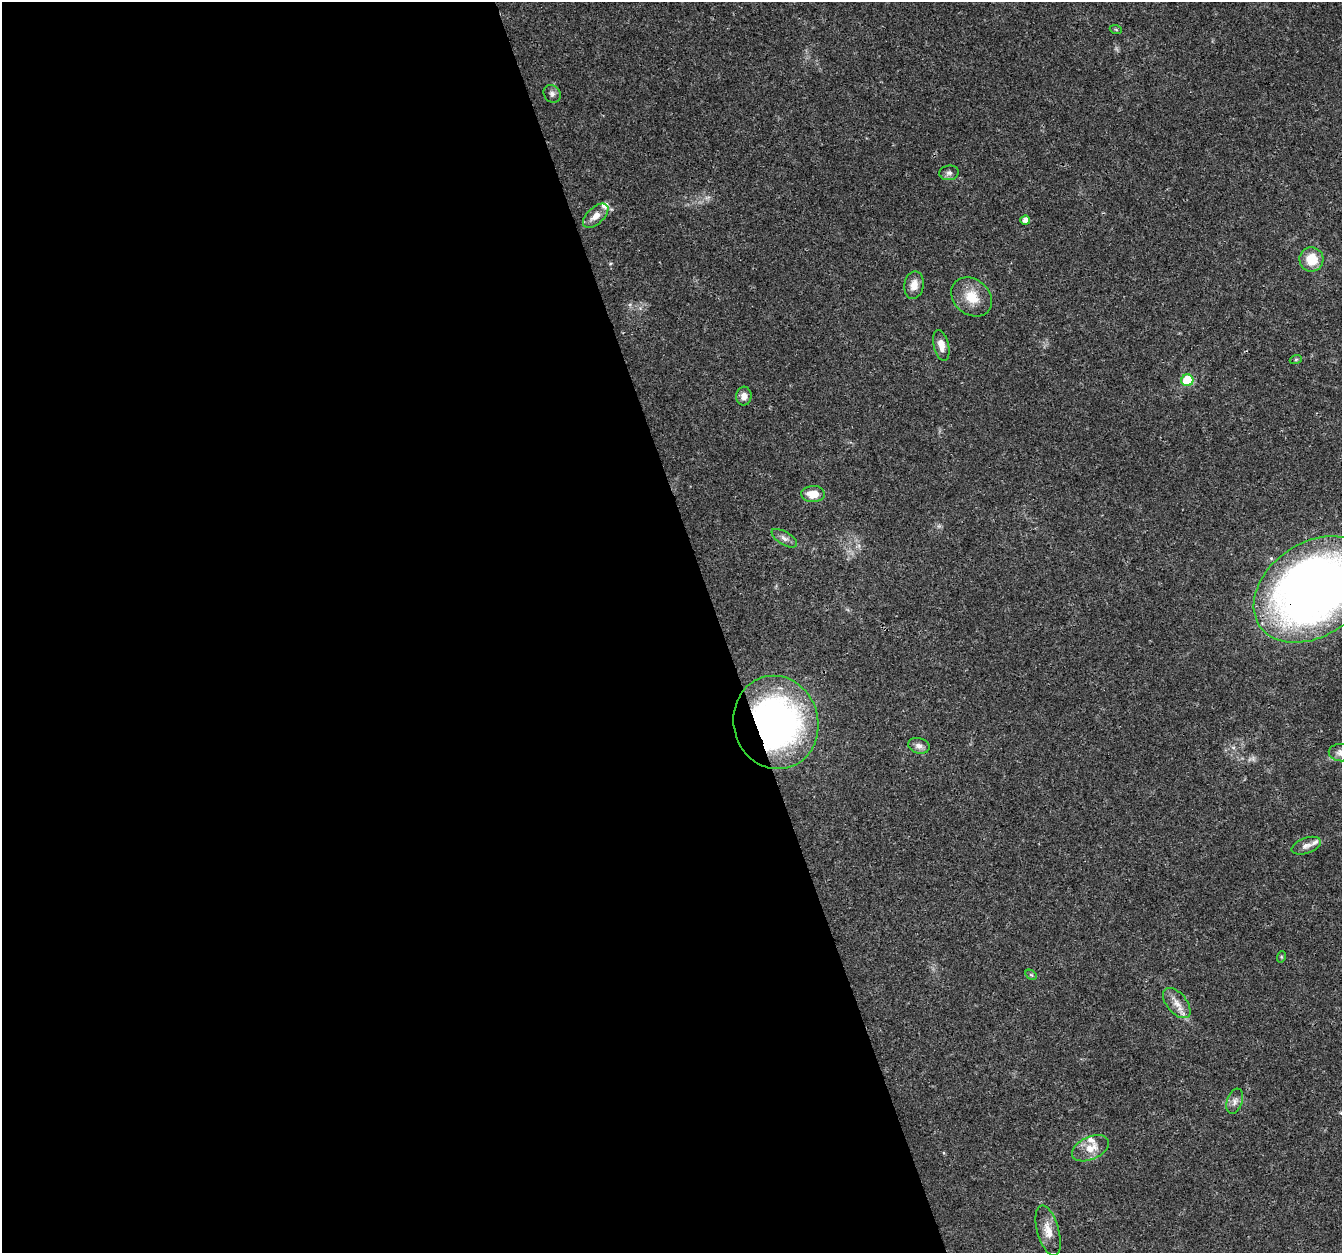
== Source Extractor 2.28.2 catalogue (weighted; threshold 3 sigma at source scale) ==
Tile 9 of 4 x 4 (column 1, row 3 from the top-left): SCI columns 1-1340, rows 1367-2617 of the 5358 x 5181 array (HDU 1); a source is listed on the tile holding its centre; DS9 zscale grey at full resolution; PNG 1344 x 1255 px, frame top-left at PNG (2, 2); each listed source drawn as its Kron ellipse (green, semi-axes under 4 px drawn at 4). Shown black and unused: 54% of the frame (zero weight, under 3 of 4 exposures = <1% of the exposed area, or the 3 px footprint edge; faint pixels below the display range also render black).
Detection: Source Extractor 2.28.2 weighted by HDU 2 'WHT'; one run over the whole footprint, this tile lists its part. Background 0.0264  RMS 0.002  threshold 0.0088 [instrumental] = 3 sigma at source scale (4.5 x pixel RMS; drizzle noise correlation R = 1.50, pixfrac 1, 0.0396/0.0396 arcsec/px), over >= 5 px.
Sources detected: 29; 1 too faint to see at this stretch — neither listed nor drawn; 3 inside a brighter listed object's ellipse — not listed separately; the other 25 listed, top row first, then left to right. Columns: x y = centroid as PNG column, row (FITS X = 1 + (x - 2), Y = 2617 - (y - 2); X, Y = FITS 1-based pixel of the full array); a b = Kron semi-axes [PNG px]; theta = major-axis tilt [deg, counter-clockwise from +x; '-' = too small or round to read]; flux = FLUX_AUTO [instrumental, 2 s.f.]
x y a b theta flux
1116 30 6 4 -20 0.22
552 94 9 8 - 0.74
949 173 10 7 7 0.68
596 216 15 8 42 1.8
1025 220 5 4 - 1.1
1311 259 12 12 - 4.3
914 285 14 9 81 1.8
972 297 22 17 -39 4.3
941 345 16 7 -77 1.6
1296 359 6 4 19 0.26
1187 380 6 6 - 12
744 396 9 7 83 1.3
813 494 12 8 1 2.9
784 538 14 6 -31 0.89
1314 589 65 46 34 170
776 722 47 42 -76 70
919 746 11 7 -15 0.92
1341 753 12 8 -5 1.1
1306 846 15 7 20 1.1
1281 957 6 3 72 0.2
1031 975 6 4 -30 0.22
1177 1003 18 10 -50 2
1235 1101 13 7 70 1
1090 1148 19 11 24 2.9
1048 1231 26 11 -74 2.7
Overlapping masked pixels (flux is a lower limit): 2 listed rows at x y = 1314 589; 776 722
Isophote crosses this tile's border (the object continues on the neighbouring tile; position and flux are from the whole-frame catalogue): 2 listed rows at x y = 1314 589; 1341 753